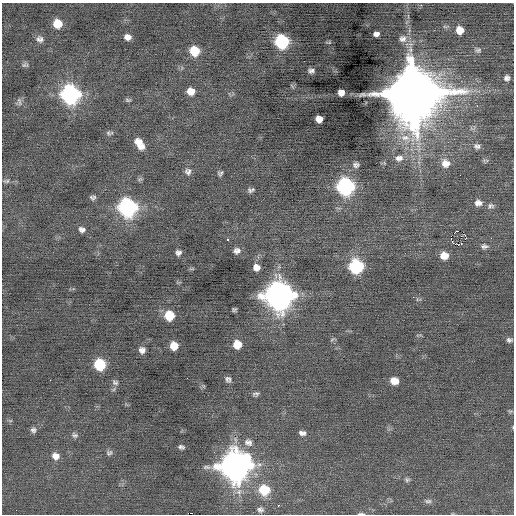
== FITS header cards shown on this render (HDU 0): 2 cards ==
NAXIS1  =                  512 / Axis length
NAXIS2  =                  512 / Axis length

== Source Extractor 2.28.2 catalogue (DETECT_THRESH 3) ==
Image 512 x 512 px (HDU 0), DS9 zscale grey, 1 PNG px = 1 image px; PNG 516 x 516 px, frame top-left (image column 1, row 512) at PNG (2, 3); no overlay
Background -0.0232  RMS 0.79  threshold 2.36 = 3 sigma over >= 5 px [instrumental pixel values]
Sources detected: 79; all 79 listed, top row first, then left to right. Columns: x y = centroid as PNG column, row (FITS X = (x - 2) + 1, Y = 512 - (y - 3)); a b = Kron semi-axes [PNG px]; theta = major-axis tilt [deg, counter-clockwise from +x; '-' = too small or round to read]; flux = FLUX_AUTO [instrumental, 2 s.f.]
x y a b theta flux
57 24 8 8 - 880
460 30 8 7 - 620
376 34 6 4 16 380
127 37 7 6 - 280
40 39 10 8 -16 230
403 39 11 10 - 310
282 41 9 8 - 6200
478 50 9 7 0 160
194 51 8 8 - 1400
25 65 9 6 7 130
311 71 6 4 9 150
507 78 6 6 - 180
191 91 8 7 - 540
341 92 6 6 - 340
412 93 17 17 - 510000
70 94 10 10 - 16000
128 100 8 5 -10 96
19 102 12 5 -76 170
477 106 4 3 - 44
319 119 6 6 - 390
108 133 8 6 -47 120
405 138 16 9 -8 700
139 143 13 7 -58 700
477 146 9 8 - 200
399 158 12 9 10 350
445 163 11 10 - 530
356 165 8 6 8 150
188 172 9 8 - 210
220 173 7 5 37 110
6 181 9 5 -5 130
345 187 9 9 - 13000
251 190 8 5 9 140
93 198 6 5 - 140
478 203 9 7 -1 300
491 206 9 7 -2 150
127 207 10 9 - 14000
82 229 8 7 - 210
458 231 2 2 - 3100
465 235 2 2 - 520
461 236 2 2 - 27
451 238 2 2 - 380
491 238 2 2 - 23
227 239 3 3 - 88
458 245 4 3 - 4300
484 246 10 6 0 170
237 251 8 7 - 230
178 253 7 6 - 190
444 256 8 7 - 610
356 266 9 8 - 6200
256 267 8 7 - 350
279 295 12 12 - 62000
234 309 4 3 - 91
169 315 8 8 - 1500
332 339 6 4 20 72
509 340 7 5 -4 140
237 344 8 7 - 790
174 346 7 7 - 690
142 350 7 7 - 260
100 364 8 8 - 3000
228 379 8 7 - 160
50 380 2 2 - 140
394 381 7 6 - 580
115 382 9 7 -26 160
256 394 8 4 8 130
510 411 6 4 -7 74
33 430 7 7 - 160
302 433 9 6 -7 220
75 435 9 7 -27 150
248 442 12 10 -28 330
181 447 6 4 -8 130
109 453 9 7 27 140
55 456 9 9 - 380
235 466 13 12 - 70000
407 480 7 6 - 110
264 490 11 9 -17 1700
428 501 10 6 0 160
278 505 2 2 - 160
260 510 8 7 - 160
361 514 9 3 0 91
At the frame edge (FLAGS 8, measured only in part): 2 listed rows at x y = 510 411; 361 514